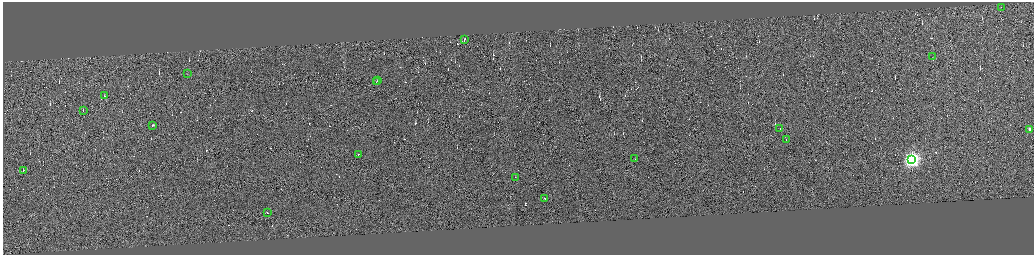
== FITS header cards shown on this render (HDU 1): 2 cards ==
NAXIS1  =                 4125
NAXIS2  =                 1009

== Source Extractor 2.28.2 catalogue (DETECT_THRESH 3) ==
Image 4125 x 1009 px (HDU 1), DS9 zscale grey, zoomed out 1/4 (1 PNG px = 4 x 4 image px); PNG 1036 x 257 px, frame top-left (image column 4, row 1007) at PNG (3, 2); each listed source drawn as its Kron ellipse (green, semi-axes under 4 px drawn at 4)
Background -0.244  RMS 3.8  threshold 11.4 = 3 sigma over >= 5 px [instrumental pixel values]
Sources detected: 371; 352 cannot appear on this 1/4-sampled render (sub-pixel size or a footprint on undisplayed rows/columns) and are neither listed nor drawn; the other 19 listed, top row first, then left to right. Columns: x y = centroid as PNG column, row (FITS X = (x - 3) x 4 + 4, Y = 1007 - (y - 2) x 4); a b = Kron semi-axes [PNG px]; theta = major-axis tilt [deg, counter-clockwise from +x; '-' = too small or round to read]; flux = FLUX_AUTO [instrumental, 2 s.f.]
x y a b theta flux
1001 7 2 1 - 3700
464 39 4 1 - 310000
932 56 2 1 - 440
187 73 2 1 - 8700
377 80 2 1 - 16000
376 81 2 1 - 19000
104 95 2 1 - 12000
83 110 2 1 - 23000
153 125 3 1 - 23000
780 128 2 1 - 12000
1029 129 2 2 - 18000
786 139 2 1 - 15000
358 154 2 1 - 23000
635 158 2 1 - 920
912 159 4 4 - 800000
23 170 2 2 - 2200
515 177 2 1 - 560
545 198 2 2 - 3500
267 212 2 1 - 19000
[352 sub-pixel or undisplayed-footprint detections neither listed nor drawn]